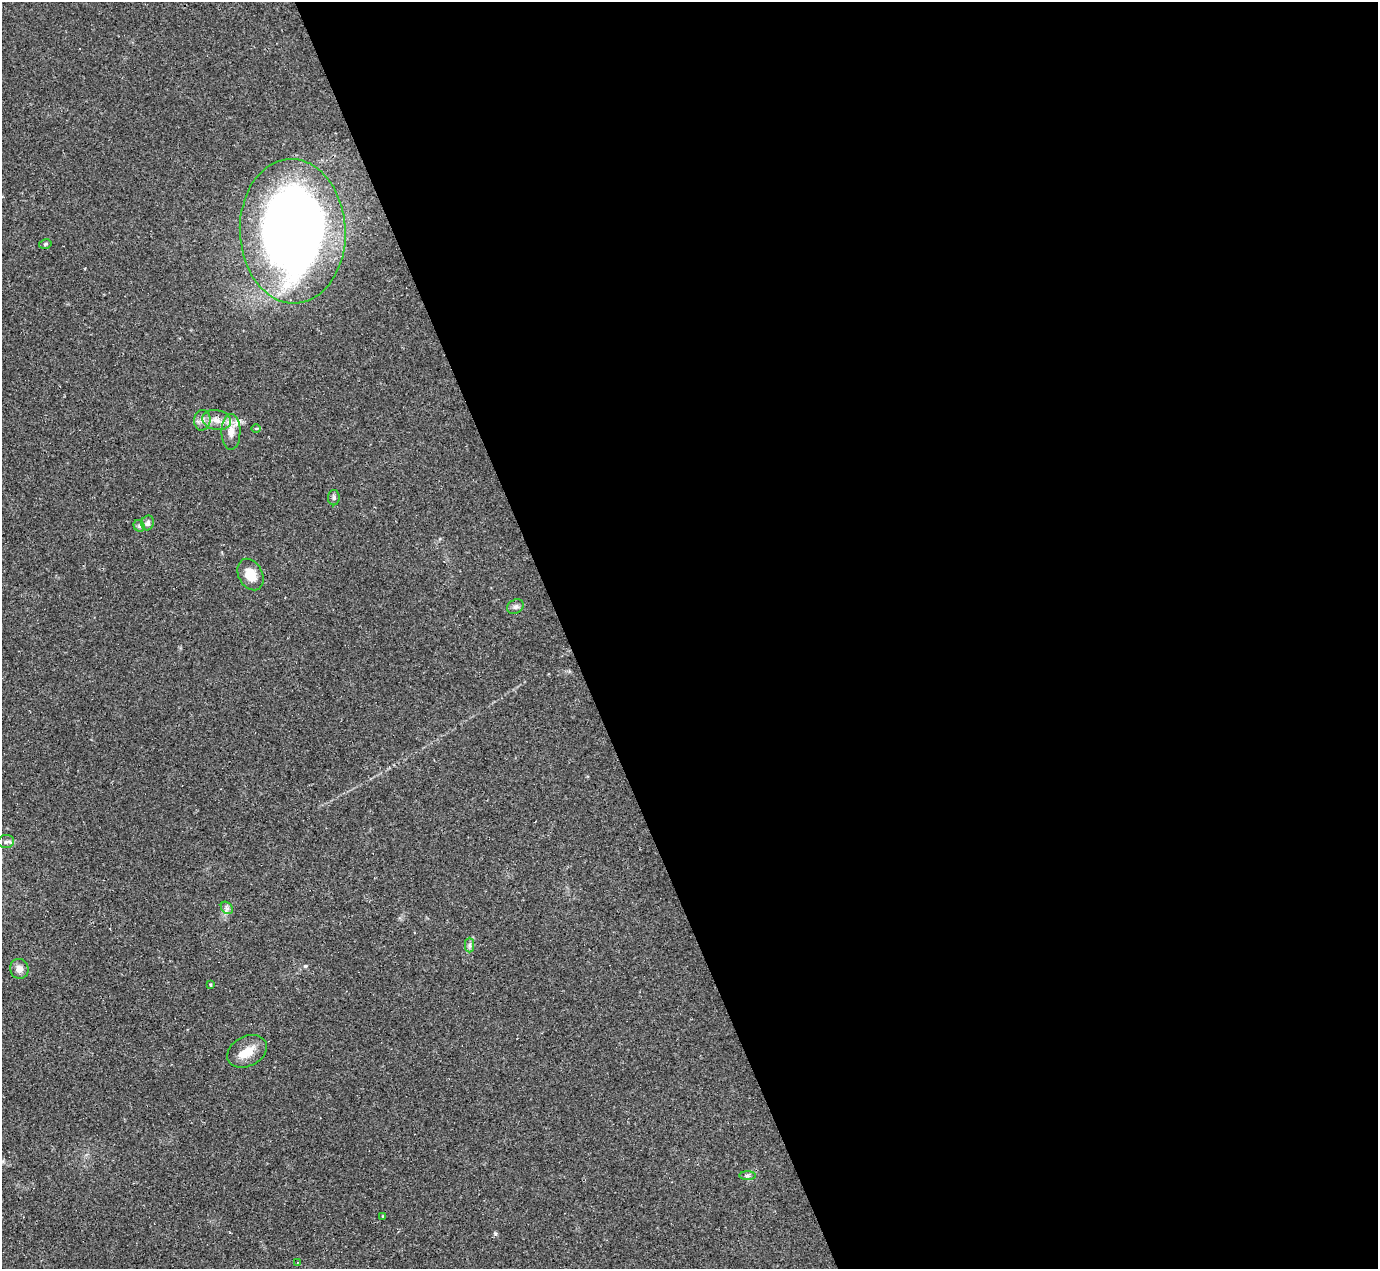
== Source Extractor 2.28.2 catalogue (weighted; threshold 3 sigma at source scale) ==
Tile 8 of 4 x 4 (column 4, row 2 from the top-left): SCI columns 4132-5507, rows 2809-4075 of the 5525 x 5503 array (HDU 1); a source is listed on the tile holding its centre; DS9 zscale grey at full resolution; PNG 1380 x 1271 px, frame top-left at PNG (2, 2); each listed source drawn as its Kron ellipse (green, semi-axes under 4 px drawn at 4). Shown black and unused: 59% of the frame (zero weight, under 2 of 3 exposures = <1% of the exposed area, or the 3 px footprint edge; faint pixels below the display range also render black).
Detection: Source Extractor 2.28.2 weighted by HDU 2 'WHT'; one run over the whole footprint, this tile lists its part. Background 0.0926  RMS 0.0057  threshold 0.0255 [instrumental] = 3 sigma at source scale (4.5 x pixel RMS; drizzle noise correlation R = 1.50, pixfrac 1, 0.05/0.05 arcsec/px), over >= 5 px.
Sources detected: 22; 2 inside a brighter listed object's ellipse — not listed separately; the other 20 listed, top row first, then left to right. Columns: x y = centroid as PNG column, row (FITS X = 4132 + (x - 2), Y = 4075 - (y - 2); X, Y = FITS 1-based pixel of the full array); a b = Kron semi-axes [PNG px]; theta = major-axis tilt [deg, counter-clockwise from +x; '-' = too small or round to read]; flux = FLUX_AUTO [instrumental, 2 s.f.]
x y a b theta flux
293 231 72 53 -88 500
45 244 6 4 12 0.78
202 420 10 8 85 3.1
216 420 14 10 -10 5.7
256 428 5 3 - 0.67
231 432 18 9 89 5.9
334 498 7 6 - 1.2
148 523 7 6 - 1.8
139 526 6 5 - 0.97
250 574 16 12 -63 8.7
515 607 9 6 30 1.8
6 842 8 6 9 1.6
227 908 7 5 -46 1.5
470 945 7 4 90 1.3
19 969 10 9 - 3.4
210 985 3 3 - 0.92
247 1051 21 15 28 8.8
747 1176 8 4 0 1.2
383 1216 3 3 - 0.49
297 1262 4 3 - 0.44
Unlisted compact peaks at least as high as the median listed source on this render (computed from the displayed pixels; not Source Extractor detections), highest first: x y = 305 966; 495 1234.